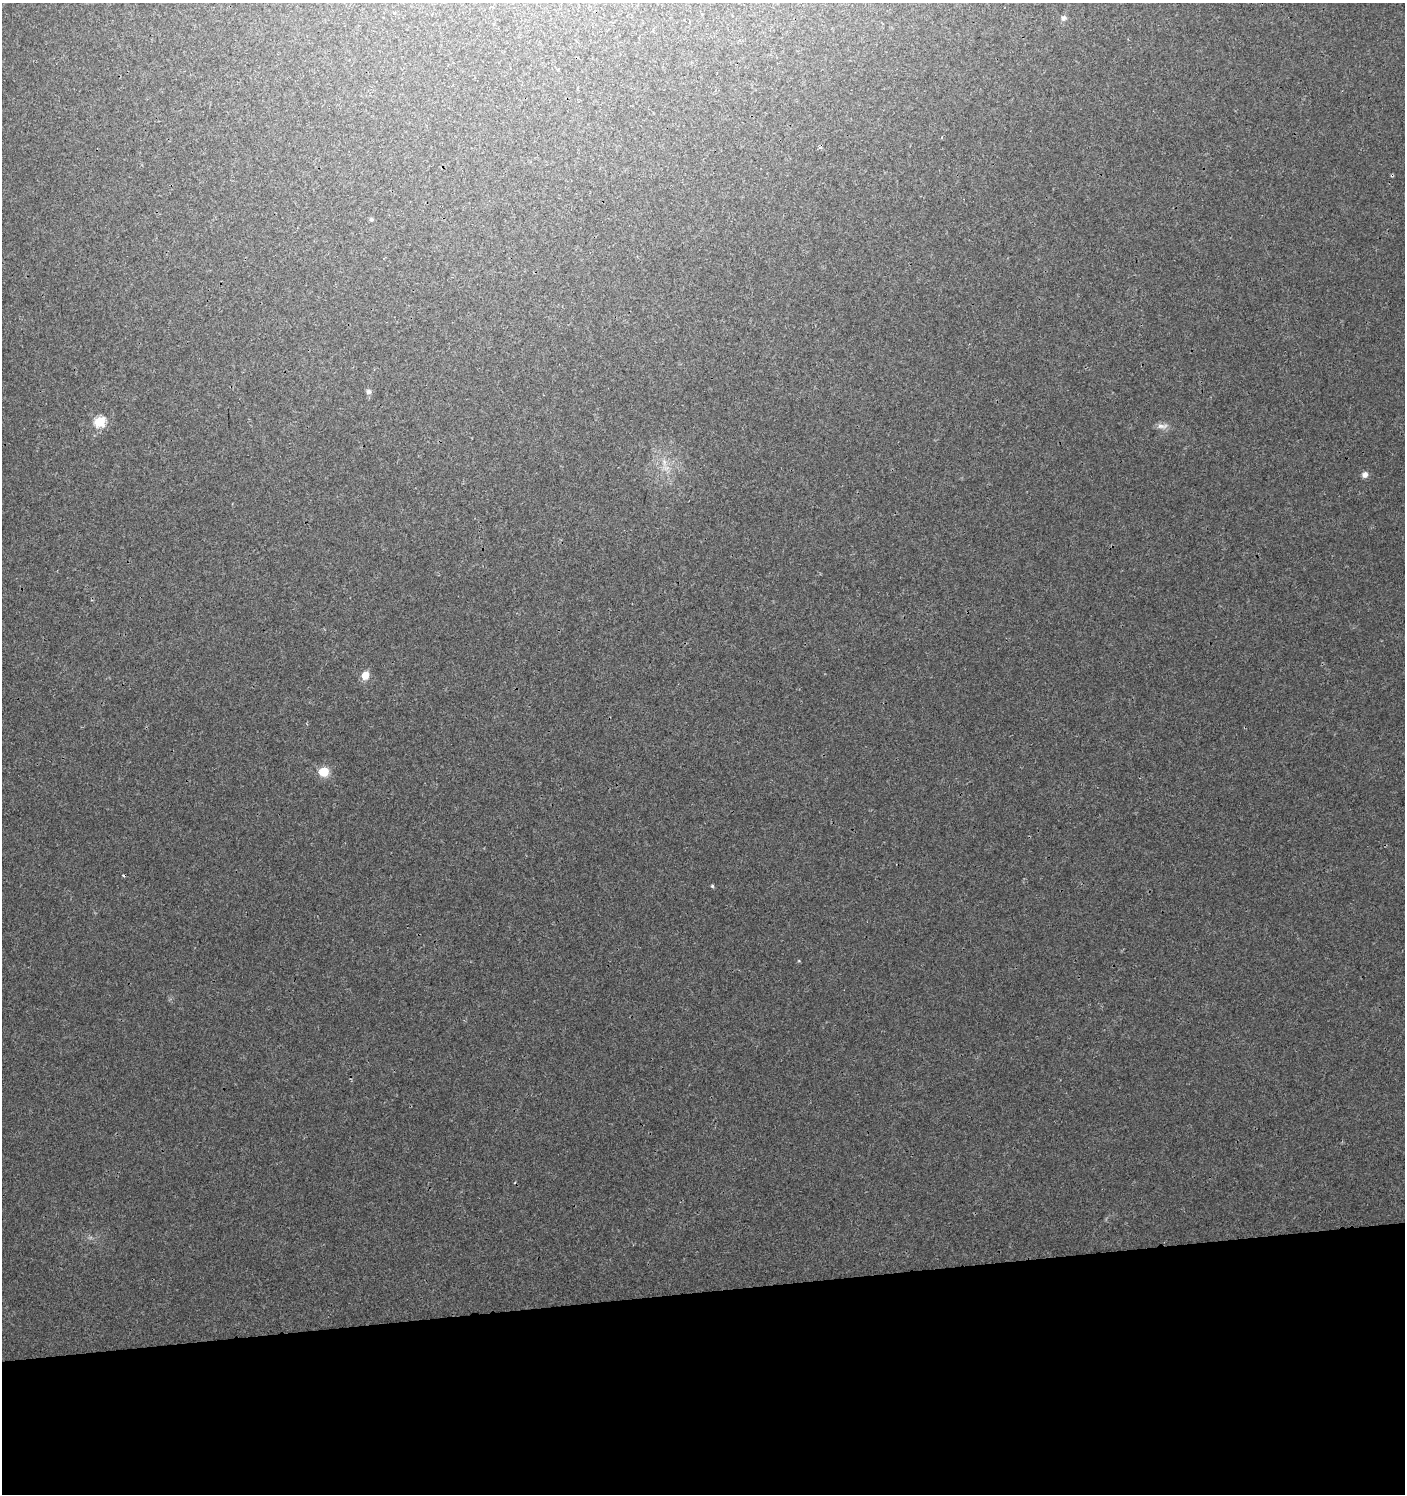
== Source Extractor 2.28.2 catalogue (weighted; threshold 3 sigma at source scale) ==
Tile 8 of 3 x 3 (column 2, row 3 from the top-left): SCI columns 1412-2814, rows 44-1535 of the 4266 x 4562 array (HDU 1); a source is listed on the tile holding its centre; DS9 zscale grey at full resolution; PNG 1407 x 1496 px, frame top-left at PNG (2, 3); no overlay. Shown black and unused: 14% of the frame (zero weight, under 3 of 4 exposures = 4% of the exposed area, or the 3 px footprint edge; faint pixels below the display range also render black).
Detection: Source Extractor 2.28.2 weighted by HDU 2 'WHT'; one run over the whole footprint, this tile lists its part. Background 0.00421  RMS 0.0021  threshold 0.00923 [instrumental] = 3 sigma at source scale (4.5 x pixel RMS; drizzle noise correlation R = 1.50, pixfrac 1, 0.0396/0.0396 arcsec/px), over >= 5 px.
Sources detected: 12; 2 cosmic-ray / hot-pixel residue — not listed; the other 10 listed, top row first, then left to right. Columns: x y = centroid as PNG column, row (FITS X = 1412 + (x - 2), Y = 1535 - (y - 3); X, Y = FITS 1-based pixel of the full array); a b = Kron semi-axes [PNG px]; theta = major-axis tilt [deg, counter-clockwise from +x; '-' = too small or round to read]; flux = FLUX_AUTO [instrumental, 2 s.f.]
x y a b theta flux
1064 18 8 7 - 0.58
371 220 5 5 - 0.36
368 391 7 7 - 0.58
100 422 6 5 - 17
1162 426 17 7 -2 1.2
666 468 11 7 -9 1.3
1365 475 7 6 - 1.1
365 675 6 5 - 3.5
324 772 8 7 - 4.6
712 886 4 4 - 0.28